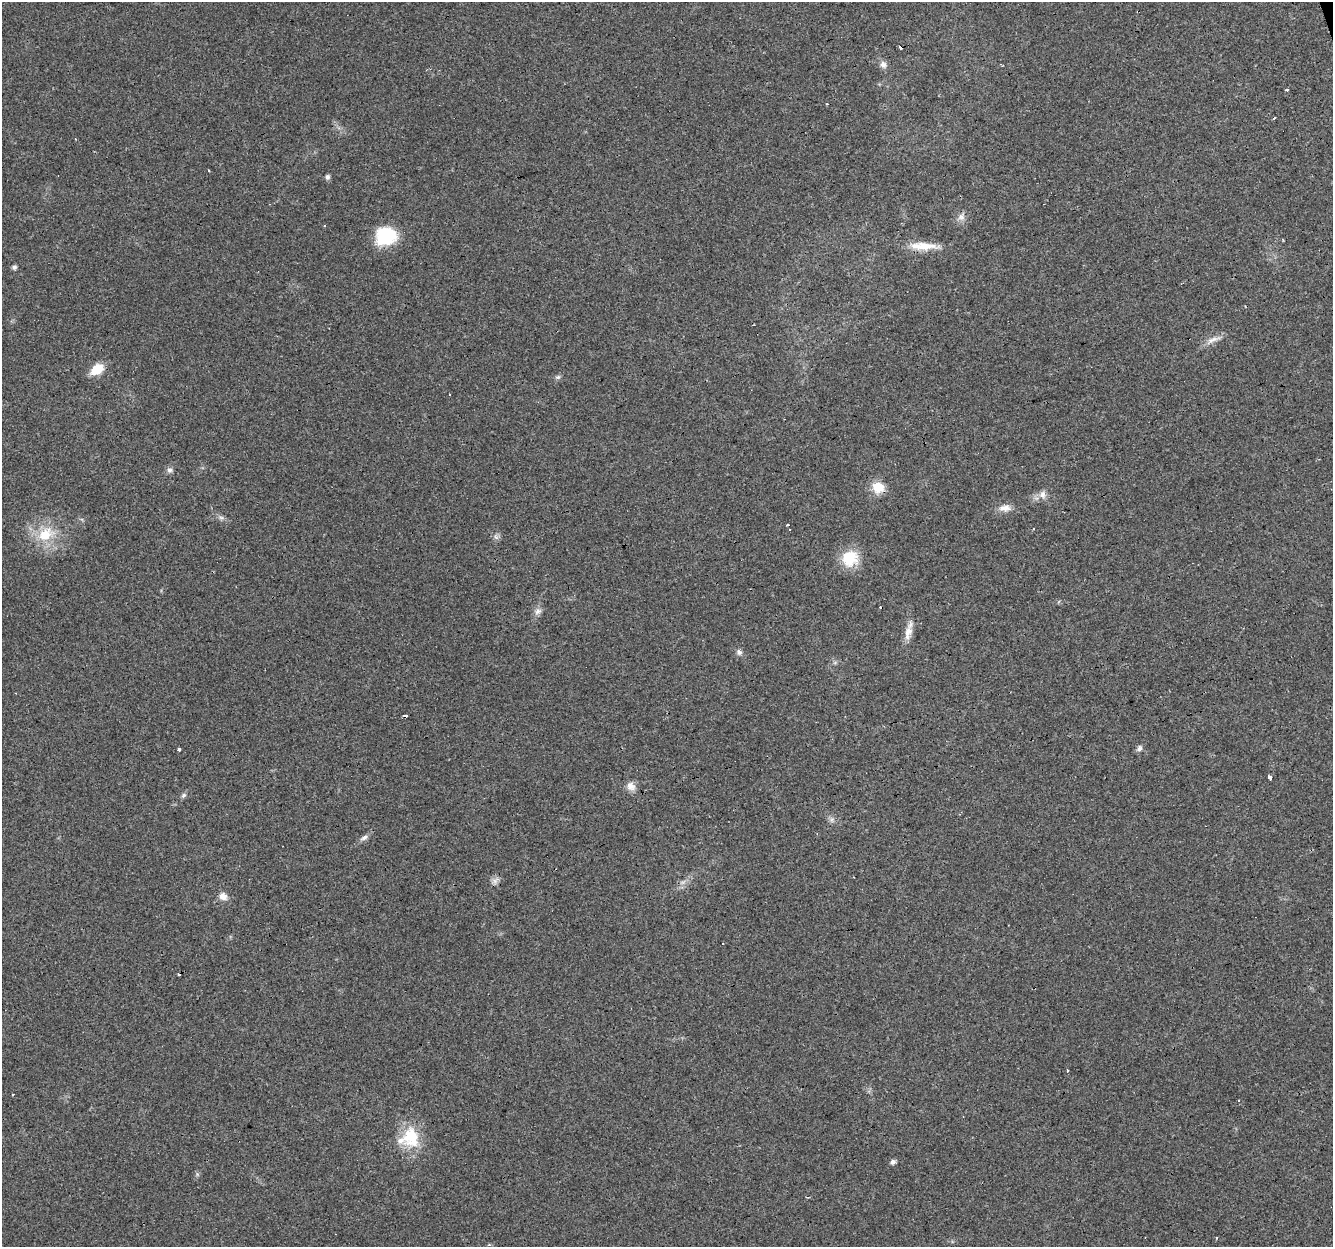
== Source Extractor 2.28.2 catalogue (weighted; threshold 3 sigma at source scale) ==
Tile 10 of 4 x 4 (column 2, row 3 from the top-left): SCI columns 1333-2663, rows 1302-2546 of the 5326 x 5145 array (HDU 1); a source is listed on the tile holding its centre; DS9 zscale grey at full resolution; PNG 1335 x 1249 px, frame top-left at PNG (2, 2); no overlay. Shown black and unused: <1% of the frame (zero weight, under 3 of 4 exposures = <1% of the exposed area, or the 3 px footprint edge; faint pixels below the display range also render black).
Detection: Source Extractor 2.28.2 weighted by HDU 2 'WHT'; one run over the whole footprint, this tile lists its part. Background 0.0435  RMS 0.0038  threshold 0.0171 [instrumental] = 3 sigma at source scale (4.5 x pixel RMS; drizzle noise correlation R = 1.50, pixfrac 1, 0.0396/0.0396 arcsec/px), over >= 5 px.
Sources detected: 52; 1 too faint to see at this stretch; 12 cosmic-ray / hot-pixel residue — not listed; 2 inside a brighter listed object's ellipse — not listed separately; the other 37 listed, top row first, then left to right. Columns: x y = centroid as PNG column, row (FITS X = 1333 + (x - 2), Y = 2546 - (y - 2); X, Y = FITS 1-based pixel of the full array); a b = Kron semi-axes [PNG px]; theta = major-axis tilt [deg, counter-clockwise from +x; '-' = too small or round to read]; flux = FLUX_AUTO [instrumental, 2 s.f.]
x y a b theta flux
883 64 11 7 -56 1.8
1287 89 4 3 - 1.7
1274 118 3 2 - 0.74
75 139 3 2 - 0.28
327 177 6 5 - 0.99
961 217 10 10 - 2.1
386 236 22 19 15 18
923 246 40 9 -2 7.6
14 267 4 4 - 1.3
1213 340 22 6 19 2.9
97 369 13 9 35 8.4
558 377 7 6 - 0.85
170 470 7 7 - 1.3
878 487 15 13 -15 6.3
1042 494 11 9 78 2.2
1005 508 17 8 3 3.1
221 518 6 6 - 0.95
45 534 23 16 30 12
496 537 7 4 -71 0.79
849 558 11 10 - 18
538 611 10 8 42 1.8
908 632 21 9 76 3.9
739 652 8 7 - 1.2
1139 748 9 6 60 1.2
178 749 3 3 - 20
1270 777 3 3 - 14
631 786 13 10 -51 2.8
184 795 7 5 35 0.93
832 820 7 4 90 0.89
364 838 12 6 30 1.5
495 881 13 8 42 1.8
223 896 11 9 -28 2.6
13 1094 3 2 - 0.35
1239 1100 3 2 - 0.49
411 1136 29 24 68 14
893 1162 5 5 - 1.4
1216 1238 3 3 - 0.6